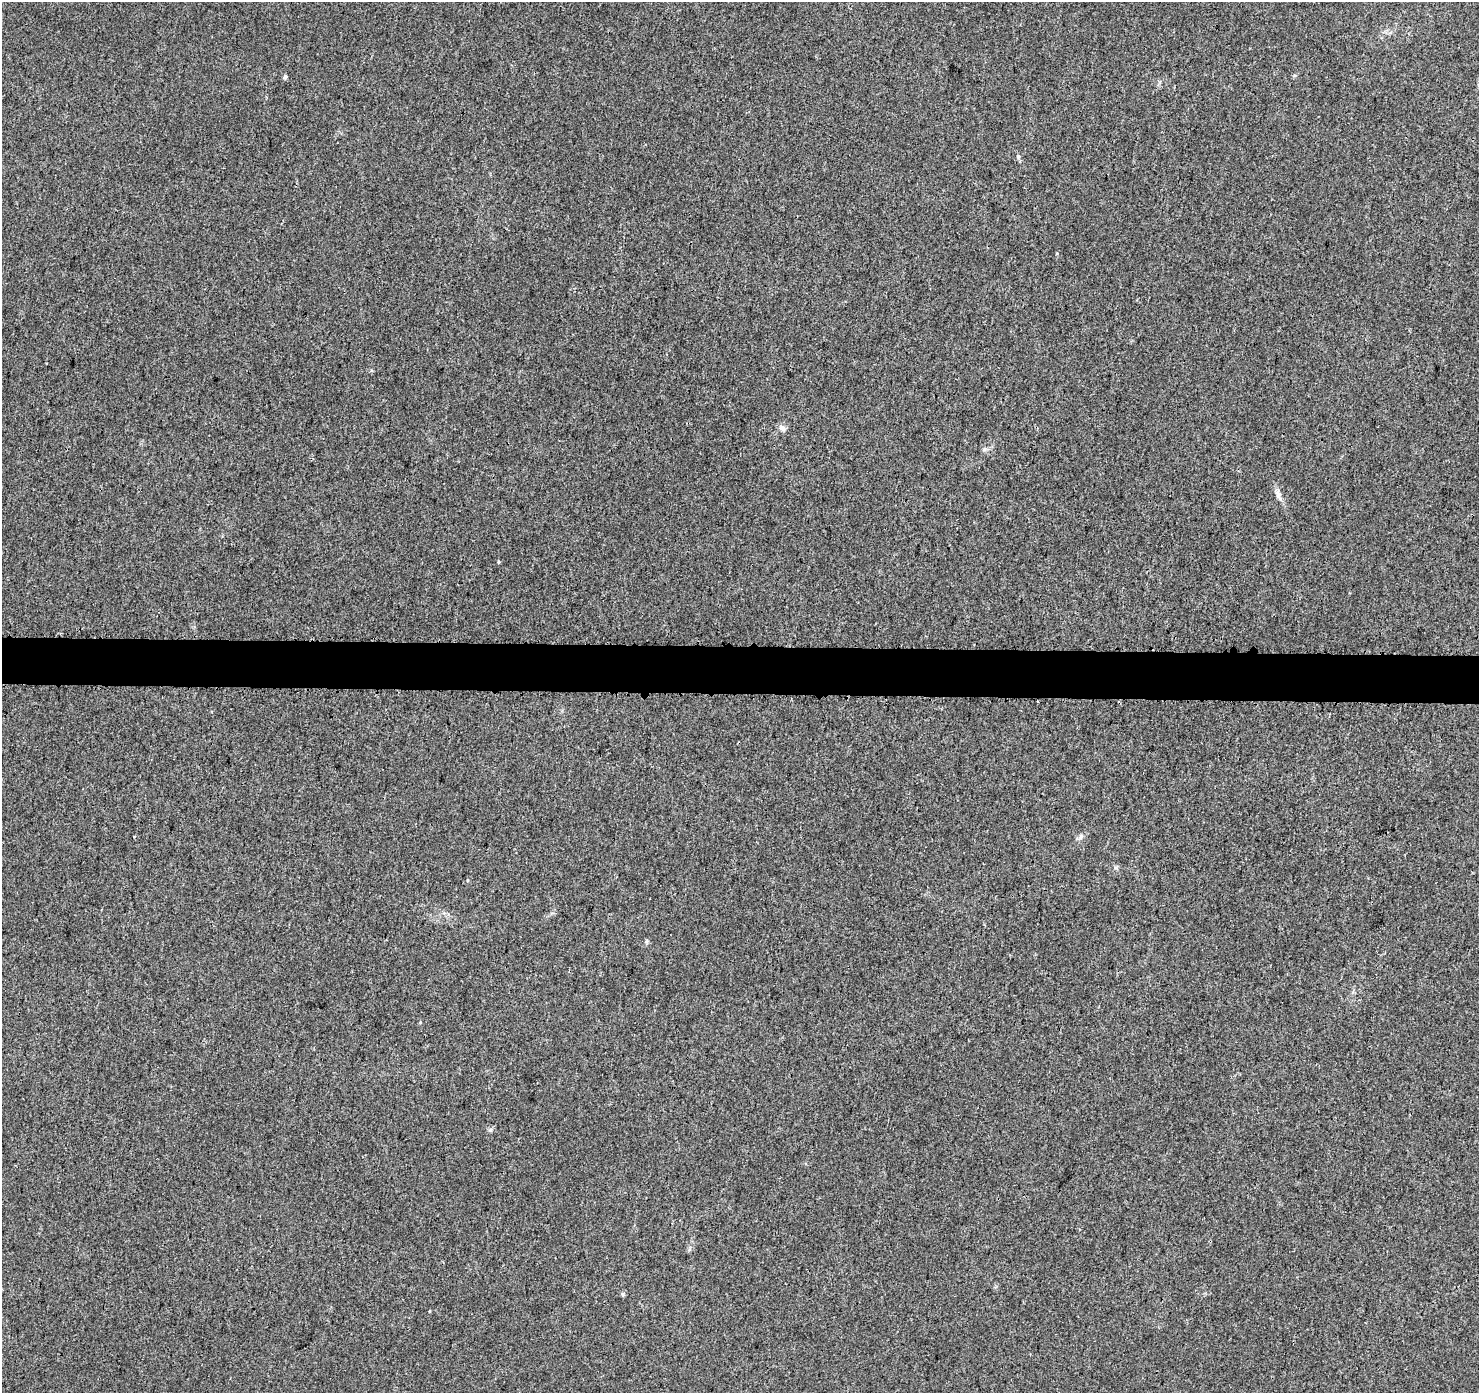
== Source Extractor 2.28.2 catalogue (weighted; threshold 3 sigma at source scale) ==
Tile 5 of 3 x 3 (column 2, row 2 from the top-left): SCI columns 1494-2970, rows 1633-3023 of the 4472 x 4707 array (HDU 1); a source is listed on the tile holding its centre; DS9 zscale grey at full resolution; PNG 1481 x 1395 px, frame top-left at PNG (2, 2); no overlay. Shown black and unused: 3% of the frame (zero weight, under 3 of 4 exposures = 2% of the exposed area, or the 3 px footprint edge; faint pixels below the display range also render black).
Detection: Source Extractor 2.28.2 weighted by HDU 2 'WHT'; one run over the whole footprint, this tile lists its part. Background 0.00584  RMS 0.0034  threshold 0.0152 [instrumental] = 3 sigma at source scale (4.5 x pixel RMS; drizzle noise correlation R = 1.50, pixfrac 1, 0.0396/0.0396 arcsec/px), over >= 5 px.
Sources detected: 11; all 11 listed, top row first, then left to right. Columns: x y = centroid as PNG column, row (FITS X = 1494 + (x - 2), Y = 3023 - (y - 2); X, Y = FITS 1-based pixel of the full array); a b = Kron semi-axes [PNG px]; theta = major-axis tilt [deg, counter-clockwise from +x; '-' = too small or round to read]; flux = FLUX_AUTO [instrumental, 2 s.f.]
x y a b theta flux
285 77 5 4 - 0.71
1018 156 6 4 -45 0.48
782 428 11 7 -30 1.3
984 449 7 4 89 0.61
1278 494 17 6 -72 1.8
498 562 5 3 - 0.29
134 836 3 2 - 0.55
1081 836 8 5 58 0.86
647 941 6 4 71 0.49
623 1294 5 5 - 0.52
430 1311 4 3 - 0.24
Unlisted compact peaks at least as high as the median listed source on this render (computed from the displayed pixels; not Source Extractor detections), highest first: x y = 490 1130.